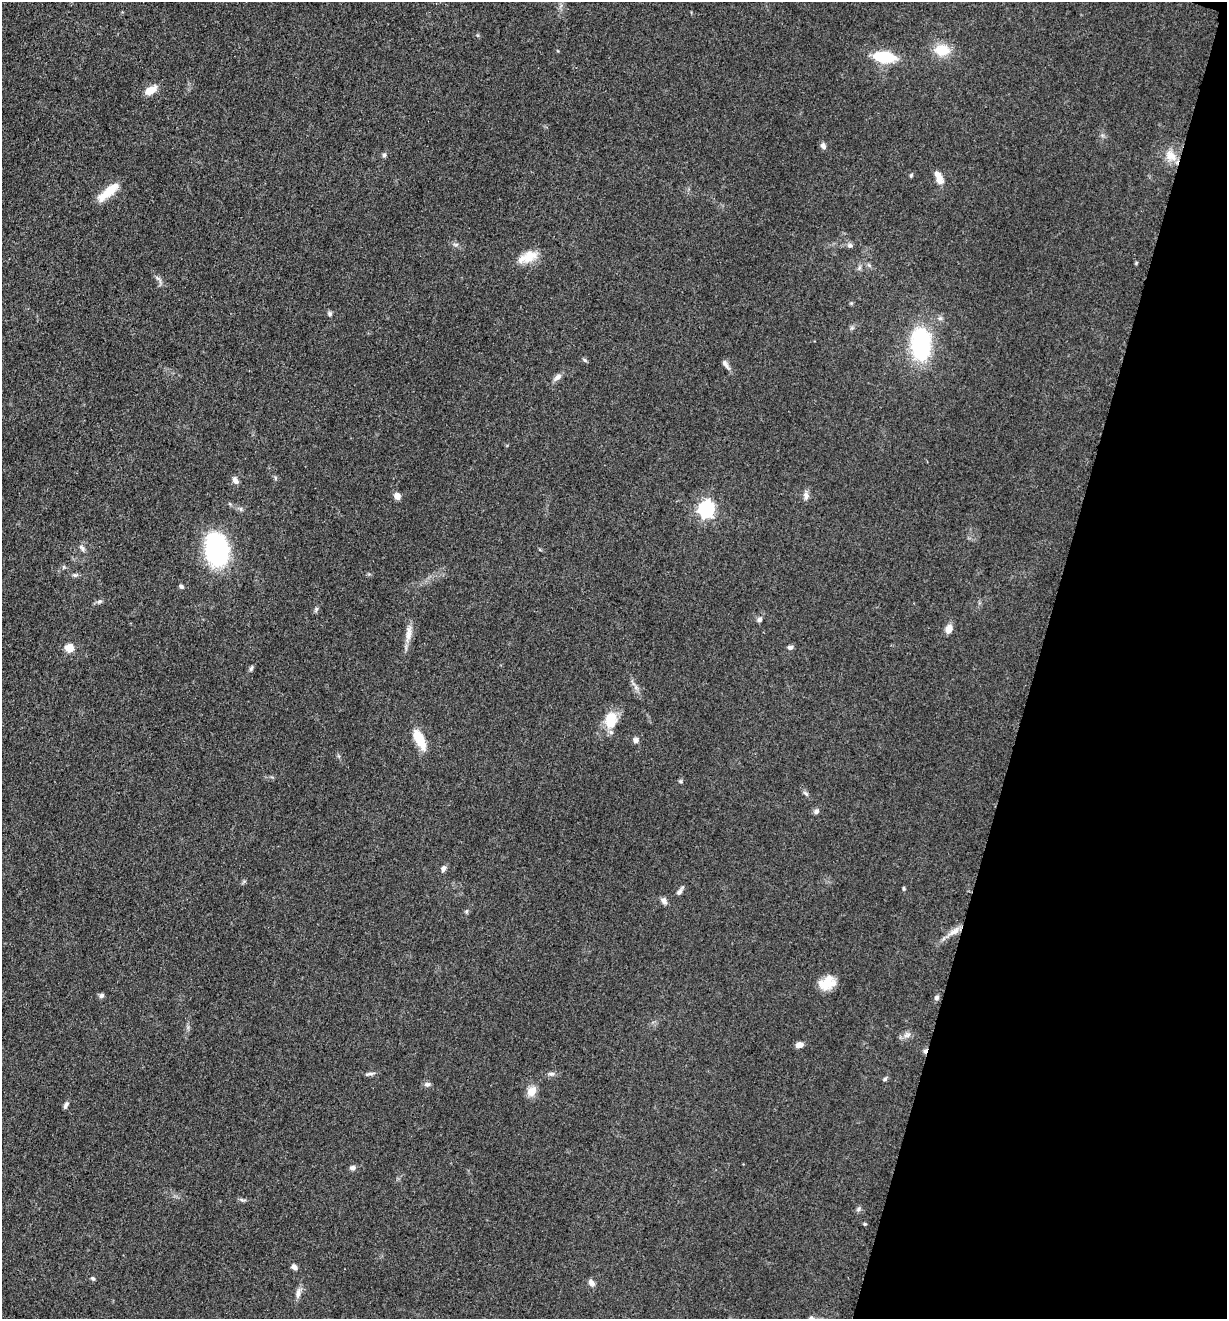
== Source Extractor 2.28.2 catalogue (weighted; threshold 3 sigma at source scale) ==
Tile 8 of 4 x 4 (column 4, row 2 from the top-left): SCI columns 3938-5162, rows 2648-3964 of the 5302 x 5291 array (HDU 1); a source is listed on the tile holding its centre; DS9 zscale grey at full resolution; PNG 1229 x 1321 px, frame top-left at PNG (2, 2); no overlay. Shown black and unused: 15% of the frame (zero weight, under 3 of 5 exposures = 1% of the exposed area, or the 3 px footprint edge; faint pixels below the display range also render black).
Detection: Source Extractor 2.28.2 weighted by HDU 2 'WHT'; one run over the whole footprint, this tile lists its part. Background 0.0509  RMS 0.0058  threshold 0.0263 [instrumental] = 3 sigma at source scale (4.5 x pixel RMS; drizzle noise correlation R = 1.50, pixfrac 1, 0.05/0.05 arcsec/px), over >= 5 px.
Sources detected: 66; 1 cosmic-ray / hot-pixel residue — not listed; the other 65 listed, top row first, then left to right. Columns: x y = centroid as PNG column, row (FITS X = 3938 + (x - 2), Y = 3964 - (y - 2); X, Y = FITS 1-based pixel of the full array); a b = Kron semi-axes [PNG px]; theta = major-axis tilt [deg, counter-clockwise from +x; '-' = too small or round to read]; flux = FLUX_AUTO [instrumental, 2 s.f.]
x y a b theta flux
942 50 17 13 -2 13
885 57 18 9 -7 27
151 90 15 8 30 6.8
823 146 8 6 -54 2.1
384 155 6 5 - 1.1
1171 156 18 12 -48 7.6
911 175 5 4 - 0.78
939 178 15 7 -69 6.7
109 192 28 9 41 12
850 245 7 6 - 1.4
528 257 27 12 21 9.6
859 268 7 4 72 1.1
330 314 6 5 - 1.2
920 344 29 17 -87 66
585 360 6 5 - 0.94
725 364 13 6 -56 2.2
558 377 11 7 35 2.7
235 480 9 6 -50 2.4
397 496 7 6 - 3.4
806 496 10 8 -90 2.6
706 509 7 7 - 160
82 548 10 5 -63 1.7
217 549 30 21 -78 80
64 567 6 4 -72 0.74
75 575 7 5 0 1.2
181 586 6 4 -30 1.2
99 602 7 5 17 1.3
316 609 8 3 85 0.98
759 619 7 6 - 1.5
949 629 9 7 68 5
408 634 21 8 85 5.4
790 647 7 5 -1 1.5
69 648 8 7 - 7.8
251 668 8 5 63 1.1
611 720 21 14 85 13
419 739 23 9 -64 14
635 740 7 6 - 2
680 781 5 4 - 0.76
805 793 8 4 -31 1.1
816 811 7 6 - 1.6
444 868 7 6 - 2.1
904 889 6 4 -84 0.76
679 892 9 6 46 1.7
664 901 9 7 -53 2.3
466 911 5 5 - 0.92
954 932 19 7 32 5.4
827 983 18 13 24 10
101 995 6 5 - 1.6
936 998 7 5 45 1.5
907 1035 10 6 10 2.5
799 1045 7 6 - 3.3
370 1074 13 4 10 1.6
551 1074 8 6 0 1.5
885 1079 6 5 - 0.92
427 1084 9 6 9 1.6
532 1091 14 10 59 5.3
66 1105 8 4 65 1.7
352 1168 7 6 - 1.8
858 1209 7 5 49 1.2
865 1224 4 3 - 0.82
294 1267 8 6 -43 2.1
93 1279 5 5 - 1
591 1283 9 6 -45 2.3
298 1293 14 6 84 2.8
811 1318 8 6 29 1.6
Isophote crosses this tile's border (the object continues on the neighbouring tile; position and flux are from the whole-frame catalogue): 1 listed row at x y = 811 1318